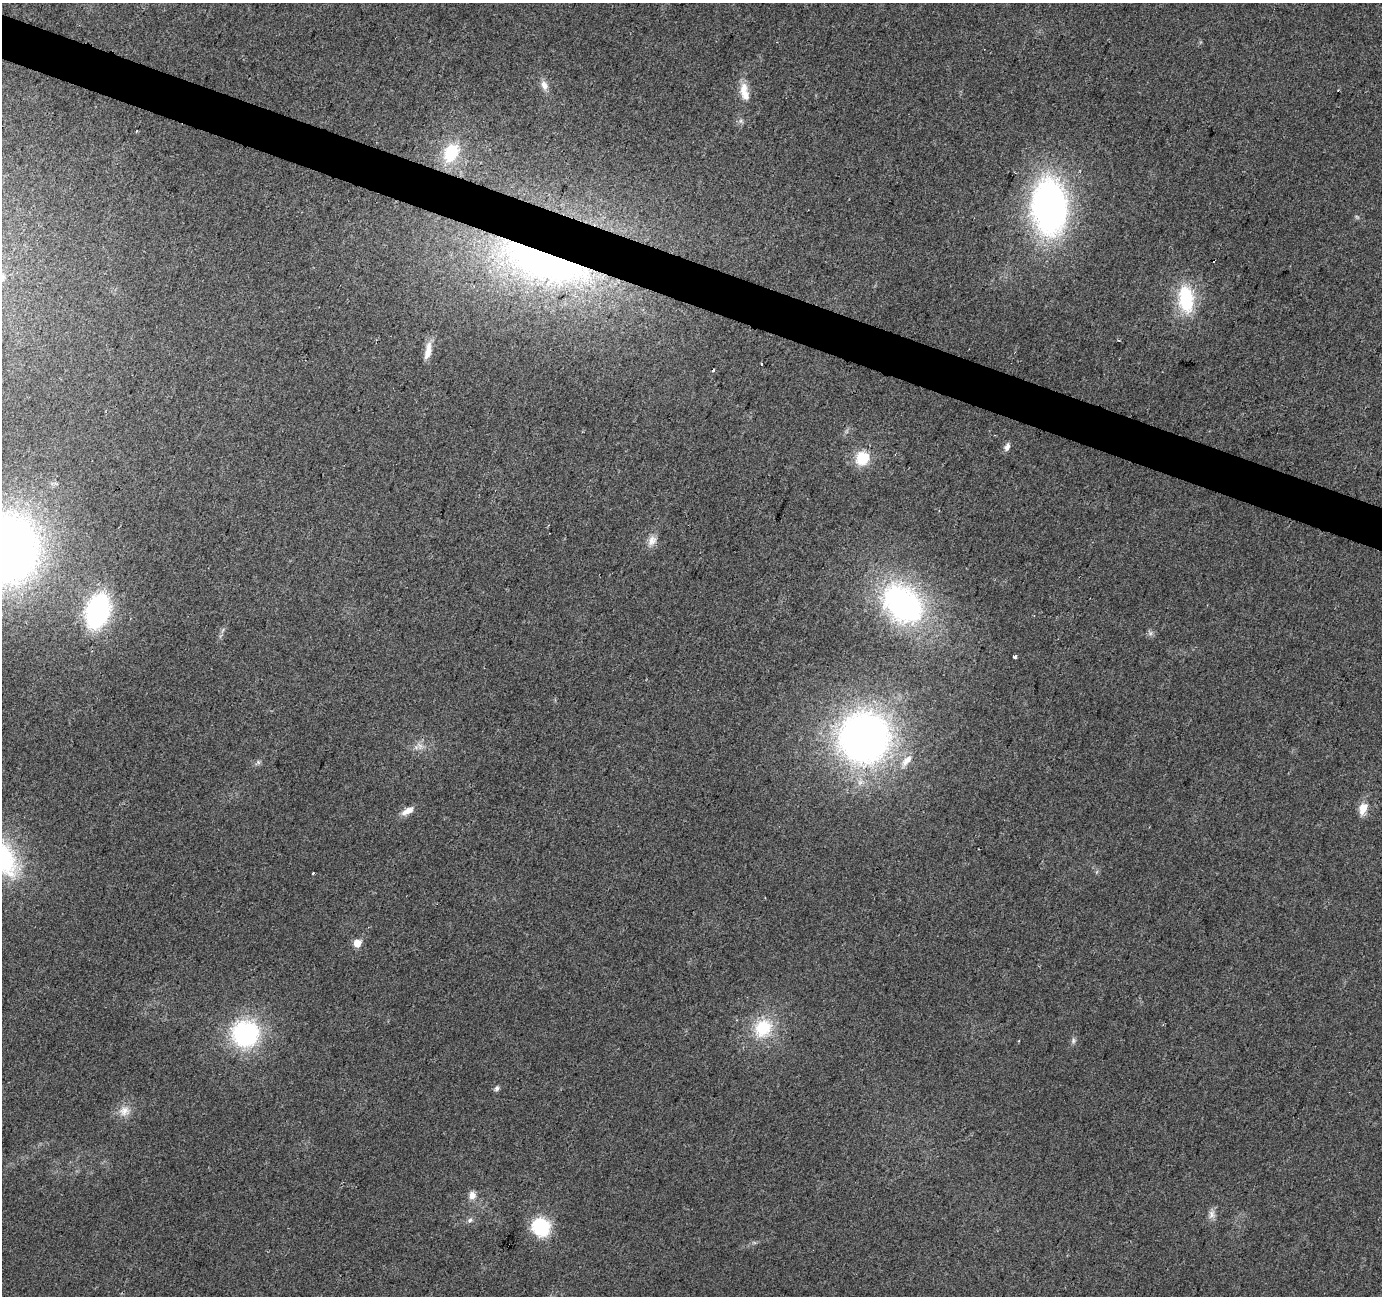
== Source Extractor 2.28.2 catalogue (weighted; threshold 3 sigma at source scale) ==
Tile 11 of 4 x 4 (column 3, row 3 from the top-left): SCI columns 2768-4147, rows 1571-2864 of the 5527 x 5664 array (HDU 1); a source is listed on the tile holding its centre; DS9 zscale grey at full resolution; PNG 1384 x 1298 px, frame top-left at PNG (2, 3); no overlay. Shown black and unused: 3% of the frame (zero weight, under 2 of 3 exposures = <1% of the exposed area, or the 3 px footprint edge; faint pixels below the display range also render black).
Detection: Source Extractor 2.28.2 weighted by HDU 2 'WHT'; one run over the whole footprint, this tile lists its part. Background 0.0405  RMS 0.0079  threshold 0.0358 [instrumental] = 3 sigma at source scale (4.5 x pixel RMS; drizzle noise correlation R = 1.50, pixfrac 1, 0.0396/0.0396 arcsec/px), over >= 5 px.
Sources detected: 39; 1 too faint to see at this stretch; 1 cosmic-ray / hot-pixel residue — not listed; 1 inside a brighter listed object's ellipse — not listed separately; the other 36 listed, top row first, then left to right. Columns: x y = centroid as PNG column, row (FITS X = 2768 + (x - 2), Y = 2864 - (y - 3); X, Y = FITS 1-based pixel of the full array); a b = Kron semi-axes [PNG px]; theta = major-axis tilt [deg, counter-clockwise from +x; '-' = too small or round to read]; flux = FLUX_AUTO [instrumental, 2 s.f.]
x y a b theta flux
544 85 13 9 -67 5.5
744 88 19 10 76 10
137 131 2 2 - 0.86
451 153 21 14 64 36
1049 206 44 28 -86 340
545 262 93 33 -18 410
1186 299 31 16 -85 49
428 351 20 7 78 9.5
761 364 3 3 - 15
713 370 3 3 - 8.3
1007 447 10 6 66 3.7
862 458 13 12 - 26
652 540 15 11 65 6.6
8 549 62 53 88 650
903 603 55 39 -44 180
97 611 25 16 72 170
1150 633 7 4 89 1.9
1014 657 4 3 - 3.6
864 738 40 39 - 490
420 746 12 7 -55 4.5
907 761 22 9 50 10
258 762 7 4 -72 1.4
1363 808 10 7 70 14
408 811 17 8 28 6.7
313 873 3 3 - 1.7
357 943 5 5 - 24
763 1028 26 22 47 36
245 1034 24 23 - 110
1073 1040 8 6 90 2
1019 1041 3 2 - 0.66
497 1088 7 5 58 2
124 1111 16 13 14 9
472 1195 10 8 89 5.7
1212 1214 12 9 82 4.4
470 1220 8 6 34 2.4
541 1227 15 14 - 56
Overlapping masked pixels (flux is a lower limit): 1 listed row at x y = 545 262
Isophote crosses this tile's border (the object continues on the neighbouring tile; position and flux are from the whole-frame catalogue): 1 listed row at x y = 8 549